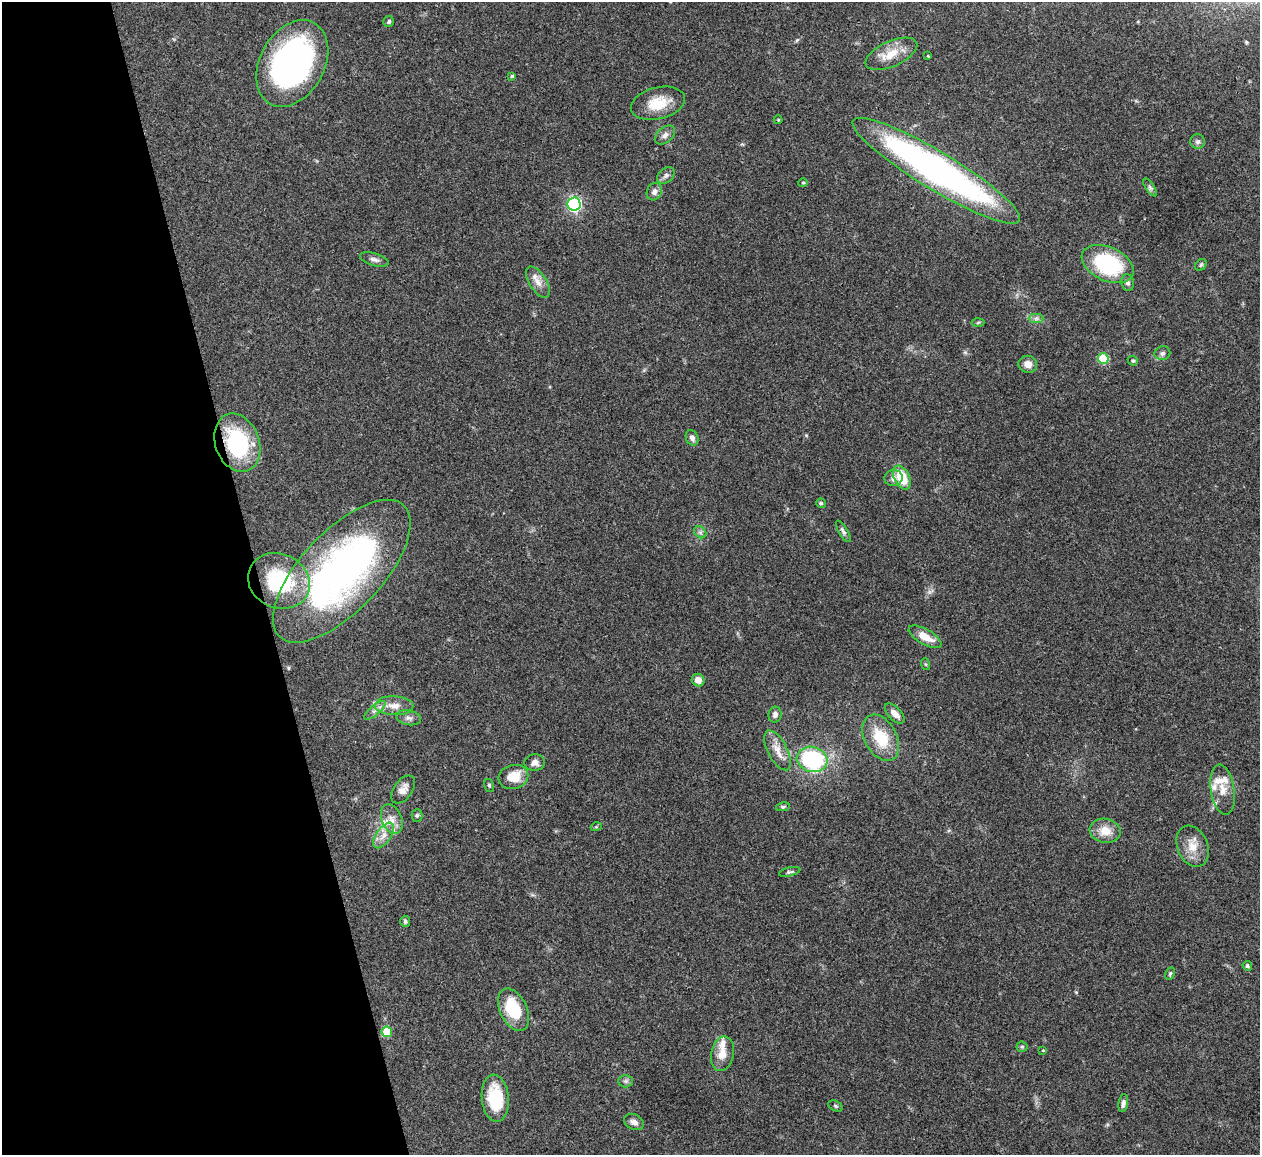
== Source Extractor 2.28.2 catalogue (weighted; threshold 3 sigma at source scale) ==
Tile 5 of 4 x 4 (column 1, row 2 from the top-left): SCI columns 4-1261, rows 2567-3719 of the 5033 x 5015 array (HDU 1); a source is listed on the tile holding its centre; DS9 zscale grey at full resolution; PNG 1262 x 1157 px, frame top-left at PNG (2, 2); each listed source drawn as its Kron ellipse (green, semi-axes under 4 px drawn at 4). Shown black and unused: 20% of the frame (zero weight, under 3 of 4 exposures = <1% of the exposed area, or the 3 px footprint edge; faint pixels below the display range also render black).
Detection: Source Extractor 2.28.2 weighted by HDU 2 'WHT'; one run over the whole footprint, this tile lists its part. Background 0.0492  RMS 0.0049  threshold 0.0219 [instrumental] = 3 sigma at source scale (4.5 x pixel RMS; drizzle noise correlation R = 1.50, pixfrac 1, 0.05/0.05 arcsec/px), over >= 5 px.
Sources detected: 79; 7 inside a brighter listed object's ellipse — not listed separately; the other 72 listed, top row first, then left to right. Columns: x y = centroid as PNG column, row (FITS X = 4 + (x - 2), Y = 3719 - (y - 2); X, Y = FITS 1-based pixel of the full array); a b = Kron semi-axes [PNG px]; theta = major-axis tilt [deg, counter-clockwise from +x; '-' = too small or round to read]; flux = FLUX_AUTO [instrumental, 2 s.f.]
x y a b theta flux
389 21 6 5 - 1
891 54 28 12 24 9.5
928 56 3 3 - 0.58
292 63 46 32 61 140
512 76 3 3 - 0.81
658 103 27 16 14 12
778 120 4 4 - 0.46
665 135 11 7 41 2.3
1198 142 7 7 - 1.4
936 171 97 19 -31 190
666 175 10 7 40 1.8
803 183 4 4 - 0.56
1150 187 10 4 -56 1.1
654 192 9 7 62 2.2
574 204 6 6 - 100
374 260 15 6 -16 2.1
1108 264 27 17 -25 45
1201 265 6 5 - 0.81
538 282 17 8 -57 4.2
1128 282 8 6 -82 1.6
1036 318 7 4 1 1.3
978 322 6 4 3 0.67
1162 353 8 7 - 1.4
1103 358 5 5 - 23
1133 361 5 4 - 0.71
1028 364 9 8 - 4.1
692 438 8 6 -66 2
237 443 30 22 -70 42
902 477 13 7 -63 15
893 478 9 8 - 2.3
821 503 5 4 - 0.73
843 531 12 4 -60 1.3
700 532 7 5 -45 1.1
342 571 90 40 47 190
279 581 32 27 -25 36
925 637 18 7 -29 7.2
925 664 6 4 -70 0.54
698 680 7 6 - 3.2
394 706 19 9 -2 5.4
375 710 13 5 40 2
895 713 12 6 -45 3.7
775 715 8 6 77 1.9
409 718 12 7 -12 2.3
881 738 25 16 -62 18
778 750 22 9 -63 5.7
812 759 15 12 -16 51
535 763 10 8 4 2.4
513 777 15 12 12 9.4
489 785 6 5 - 0.85
403 789 16 9 54 3.8
1223 790 25 12 -81 7
783 807 7 4 10 0.72
417 815 6 5 - 0.82
392 819 15 10 -69 4.4
596 827 5 3 - 0.47
1105 831 15 12 -10 7.1
383 835 15 7 55 4.1
1193 846 21 15 -67 7.8
790 872 11 4 13 0.98
405 921 5 5 - 0.99
1247 966 5 4 - 1
1170 973 6 4 63 0.81
513 1010 22 13 -64 21
387 1032 5 5 - 17
1022 1047 5 5 - 0.74
1043 1050 3 3 - 0.44
722 1054 17 11 79 6.5
626 1081 7 6 - 1.2
495 1098 24 13 -85 22
1123 1103 9 5 81 1.7
836 1106 7 5 -27 0.8
634 1122 10 7 -28 2.4
Overlapping masked pixels (flux is a lower limit): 2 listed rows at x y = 936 171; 237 443